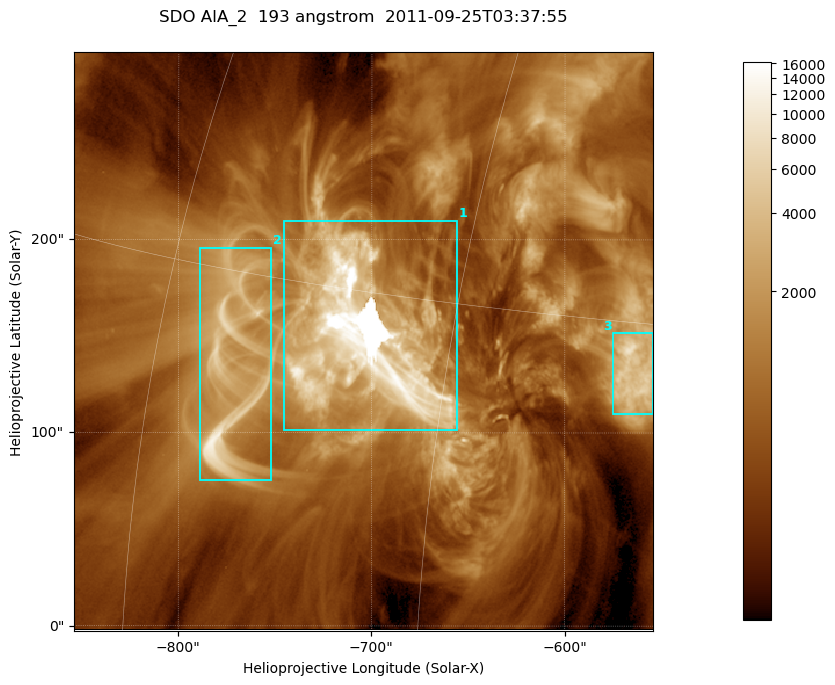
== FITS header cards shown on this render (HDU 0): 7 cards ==
TELESCOP= 'SDO     '           /
INSTRUME= 'AIA_2   '           /
WAVELNTH=                  193 /
WAVEUNIT= 'angstrom'           /
DATE-OBS= '2011-09-25T03:37:55.84' /
CTYPE1  = 'HPLN-TAN'           /
CTYPE2  = 'HPLT-TAN'           /

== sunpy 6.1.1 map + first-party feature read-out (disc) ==
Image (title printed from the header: SDO AIA_2  193 angstrom  2011-09-25T03:37:55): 499 x 499 px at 0.601 arcsec/px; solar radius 957 arcsec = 1592 px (partial field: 3.1% of the solar disc is inside the frame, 100% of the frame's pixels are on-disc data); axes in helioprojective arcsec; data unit not stated in the header (colour bar unlabelled)
Orientation: roll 0.0577 deg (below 1 deg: not rotated)
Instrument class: DISC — disc imager (sunpy class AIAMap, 193 A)
Bright regions (active regions / flare kernels): reference = the on-disc median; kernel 5 px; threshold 5 sigma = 2261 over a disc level ~669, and >= 1.15x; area >= 249 px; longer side >= 6 px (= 3.6 arcsec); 3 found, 3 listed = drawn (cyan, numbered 1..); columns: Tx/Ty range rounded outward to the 2 arcsec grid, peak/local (2 s.f.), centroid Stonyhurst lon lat
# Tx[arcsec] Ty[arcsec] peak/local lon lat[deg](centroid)
1 -746..-656 100..210 25 -49 +13
2 -790..-752 74..196 17 -56 +12
3 -576..-554 110..152 12 -37 +13